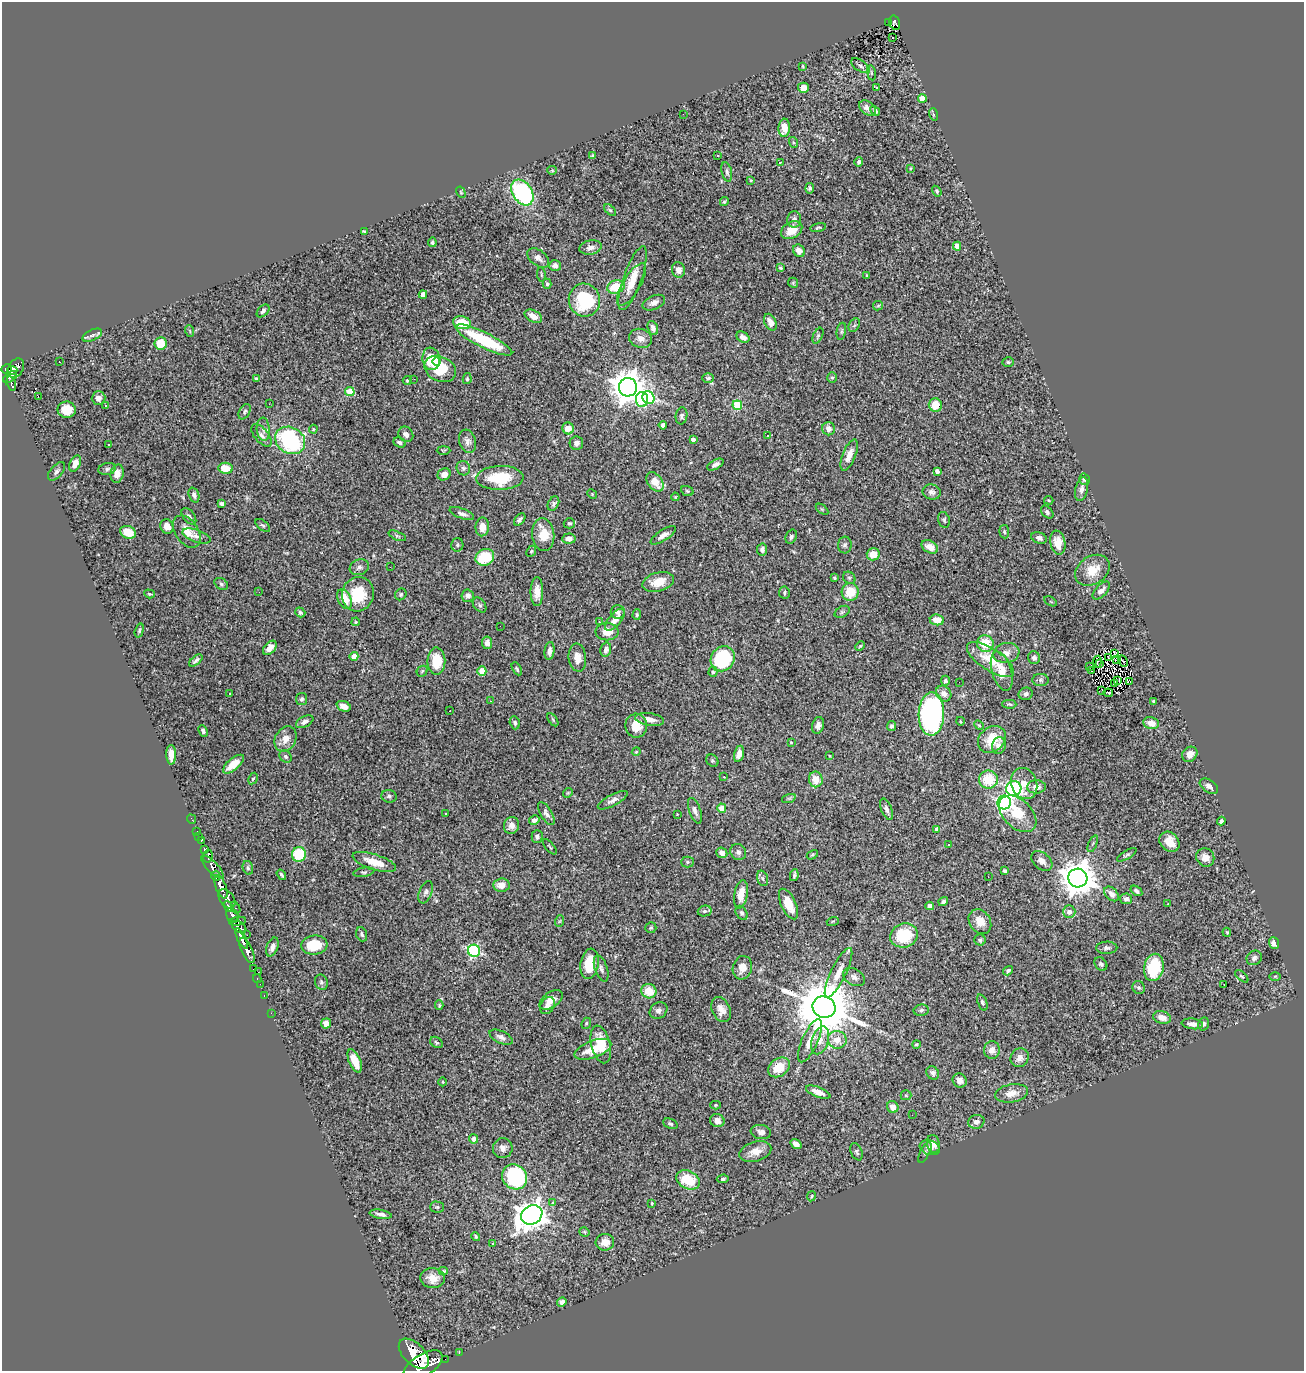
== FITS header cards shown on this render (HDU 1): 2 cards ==
NAXIS1  =                 1302
NAXIS2  =                 1369

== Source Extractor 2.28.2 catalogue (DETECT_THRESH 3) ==
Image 1302 x 1369 px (HDU 1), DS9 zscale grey, 1 PNG px = 1 image px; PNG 1306 x 1373 px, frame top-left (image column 1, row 1369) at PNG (2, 2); each listed source drawn as its Kron ellipse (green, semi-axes under 4 px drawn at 4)
Background 1.35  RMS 0.03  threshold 0.0892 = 3 sigma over >= 5 px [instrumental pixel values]
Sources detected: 438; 3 with non-positive FLUX_AUTO (blend fragments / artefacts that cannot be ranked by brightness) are neither listed nor drawn; the other 435 listed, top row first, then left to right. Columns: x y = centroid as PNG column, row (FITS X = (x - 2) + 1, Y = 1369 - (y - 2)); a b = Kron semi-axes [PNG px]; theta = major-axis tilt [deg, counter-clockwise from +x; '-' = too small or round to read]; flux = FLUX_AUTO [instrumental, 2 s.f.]
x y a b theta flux
889 22 2 2 - 11
895 23 7 5 -73 190
893 37 3 2 - 8.3
803 66 3 2 - 1.8
860 66 10 5 -33 6
871 73 7 4 -81 3.1
876 87 4 2 - 1.1
803 88 5 5 - 19
922 98 4 4 - 35
867 108 9 6 -41 11
875 111 6 4 -48 4.9
683 114 3 2 - 2.7
933 114 6 4 -72 2.6
784 128 9 6 87 32
793 142 5 3 - 2.3
717 155 3 2 - 2.8
593 156 4 3 - 2.7
780 162 3 2 - 2.7
859 162 5 4 - 3.9
910 168 3 3 - 1.6
552 170 5 4 - 2.2
727 172 10 5 -77 5.4
751 180 4 3 - 2.1
810 188 5 4 - 3.7
937 191 6 4 -56 2.9
461 192 6 4 -59 2.3
522 192 14 9 -57 280
724 202 4 4 - 2.9
610 210 7 4 -44 3.5
794 219 8 7 - 8.4
818 228 8 4 11 2.9
792 230 11 8 29 27
364 231 4 3 - 2.9
432 242 4 3 - 3.6
957 246 4 4 - 22
590 247 11 7 10 11
799 251 6 5 - 11
538 258 12 7 -38 9.5
555 266 6 5 - 9.5
780 268 4 3 - 3.3
678 270 8 6 -76 12
541 274 7 2 -82 2.2
867 275 4 3 - 1.9
633 278 34 9 70 36
793 283 5 4 - 2.6
547 284 5 4 - 3.3
631 285 24 8 59 25
616 287 9 6 15 67
423 294 4 4 - 20
584 300 16 15 - 130
654 303 12 7 23 11
878 306 5 4 - 2.9
263 311 7 5 47 5.3
533 316 9 6 -27 17
770 322 9 5 -64 13
462 323 9 6 -12 55
854 325 7 5 57 3.7
653 328 7 5 -68 8
190 331 6 3 -71 2.4
841 331 9 4 80 3.9
92 335 10 5 25 6.7
818 336 8 4 65 4.3
743 337 7 5 -33 12
641 338 12 9 -20 15
484 340 31 7 -26 130
160 343 6 6 - 49
431 359 11 9 -80 68
437 361 4 3 - 17
59 362 3 2 - 1.7
1008 362 5 4 - 3.2
16 368 10 7 60 620
7 369 5 4 - 420
440 369 16 12 -26 85
12 371 5 4 - 340
10 377 8 5 38 370
708 378 6 4 2 4.7
832 378 5 5 - 3.1
256 379 3 3 - 3.1
414 379 3 2 - 2.2
467 379 5 4 - 3.2
407 380 5 4 - 3.3
11 383 7 4 -71 250
628 387 9 9 - 3900
350 392 5 4 - 64
38 397 3 2 - 24
98 398 7 6 - 7.8
648 398 6 5 - 280
642 399 7 6 - 100
269 404 2 2 - 1.6
105 405 3 3 - 3.9
737 405 5 4 - 92
935 405 7 6 - 32
67 410 9 8 - 39
245 412 8 5 60 4.1
681 416 8 6 82 5.5
663 425 4 4 - 7.2
568 428 6 5 - 21
263 429 11 6 -86 9.3
313 429 4 3 - 2
829 429 6 6 - 12
406 434 8 7 - 8.3
262 435 13 7 -50 9.9
767 436 3 3 - 3.3
693 439 4 3 - 8.3
290 440 16 13 -30 240
467 441 12 8 -74 10
400 442 6 4 -22 6.6
576 443 7 6 - 7.5
108 445 4 2 - 2.4
443 450 7 3 0 2.2
849 455 17 6 68 19
75 463 8 5 66 17
715 465 9 4 29 8.5
225 468 7 5 -8 37
463 468 7 6 - 5.2
107 469 9 6 11 5.1
57 471 11 6 48 5.8
937 471 4 4 - 8.5
117 474 9 6 77 14
444 474 7 6 - 13
500 478 23 12 2 88
1084 479 6 5 - 4.5
655 482 11 7 -52 28
1082 489 12 6 77 9.8
687 491 6 4 -22 3.1
932 492 9 7 -10 7.6
592 494 5 4 - 2.3
194 495 8 5 -70 6.5
675 497 4 4 - 1.7
1049 500 5 3 - 2
222 504 4 3 - 4.3
553 504 8 5 63 4.7
822 509 7 3 -37 2.3
1047 512 7 5 -48 4.6
462 514 13 5 -20 8.3
189 516 10 5 -54 7
520 519 7 4 49 6.3
944 520 8 5 -76 4.1
569 523 6 5 - 3.9
263 525 8 4 -40 3.8
167 526 7 6 - 14
482 527 9 6 88 21
128 532 8 6 -22 35
187 532 18 11 -55 30
1004 532 7 5 -84 3.4
543 534 16 11 -83 42
663 535 14 5 33 12
196 536 15 6 -19 9
397 536 9 3 -22 3.1
791 537 7 5 65 4.6
569 538 7 5 6 13
1039 538 8 5 -22 8.3
1058 543 12 7 -79 25
457 545 6 6 - 4.2
845 545 8 7 - 5.3
930 547 9 6 -30 19
762 549 6 5 - 7.5
531 551 6 4 66 2.3
873 554 6 6 - 26
485 557 9 8 - 68
359 567 10 7 20 8.1
390 567 2 2 - 2.7
1092 570 19 14 34 41
834 578 3 3 - 2.5
849 578 7 5 -43 4.7
658 582 16 9 15 32
221 584 7 5 -34 4.1
537 591 14 6 90 19
1101 591 11 5 46 11
259 592 3 2 - 2.3
850 592 9 8 - 46
784 593 6 5 - 3.6
149 594 5 4 - 2.4
358 594 17 16 - 74
401 594 6 5 - 3.3
468 596 6 6 - 8.7
344 599 10 6 -67 34
1050 601 7 4 -31 2.9
480 605 8 5 -53 4.3
300 612 5 4 - 4.6
618 612 7 7 - 5.3
842 612 8 5 30 3.8
637 615 5 4 - 2.8
615 620 13 6 50 16
937 620 7 5 -7 24
356 622 4 3 - 2.1
600 622 3 3 - 2
500 626 2 2 - 3.2
139 630 7 4 73 3.3
607 632 11 8 0 25
487 643 6 5 - 8.7
985 644 8 8 - 53
860 646 5 3 - 2.1
270 648 8 5 48 13
606 650 7 5 76 10
550 651 9 5 83 11
1006 653 13 10 10 15
1115 653 3 2 - 3.6
354 656 4 4 - 23
577 658 14 8 -84 20
1034 658 6 6 - 6.1
1108 658 3 2 - 2.3
723 659 13 11 53 120
1116 659 4 2 - 0.89
196 660 8 3 39 5
990 660 27 11 -34 51
436 661 13 9 -89 54
1123 661 6 2 -63 0.65
1097 662 6 2 83 1.3
1100 664 3 2 - 2.6
1090 667 3 2 - 1.8
517 669 7 4 -61 3.8
1091 670 3 3 - 8.6
422 671 6 5 - 3.2
482 671 5 4 - 51
1002 671 20 10 -73 32
713 672 5 4 - 3.1
1040 680 8 6 -1 5
1118 680 4 2 - 3.8
945 681 5 4 - 3.7
1130 681 2 2 - 2.8
959 682 2 2 - 2.8
1115 684 3 2 - 1.2
1102 690 3 2 - 1.7
230 693 3 3 - 4.9
944 693 8 7 - 12
1108 693 4 2 - 0.24
1026 694 7 6 - 6.3
302 699 6 5 - 4.2
490 701 3 2 - 2
1153 701 3 3 - 2.5
1009 704 7 4 -2 3.4
344 706 7 5 -22 15
449 711 2 2 - 1.1
931 714 21 13 88 510
649 719 14 6 -9 18
553 720 7 3 -55 2.9
960 721 4 3 - 1.5
305 722 9 5 27 7.8
515 723 6 5 - 4.6
1151 723 8 6 -14 19
818 725 8 5 73 8.3
979 725 5 4 - 2.3
636 726 12 11 - 31
892 726 5 4 - 4.2
203 731 6 4 -65 4.6
286 739 13 10 61 18
992 739 15 12 41 49
791 742 4 3 - 1.7
999 746 8 6 79 13
636 752 4 3 - 1.9
739 754 8 5 75 12
1190 754 8 7 - 15
171 755 10 5 -89 21
285 756 7 5 -45 4.6
830 756 3 3 - 2.1
712 761 7 5 -46 3.3
233 764 13 5 41 31
724 777 3 2 - 5.6
253 779 6 4 61 3.3
816 779 8 7 - 30
988 780 9 9 - 57
1024 783 16 13 -69 26
1209 786 10 6 -34 9.3
1036 787 9 6 1 13
1014 789 8 7 - 350
568 793 5 4 - 2.5
389 796 7 6 - 5.1
789 798 7 4 18 3.1
613 800 16 5 28 10
1004 802 7 7 - 530
722 808 4 4 - 33
886 809 11 5 -69 7.9
695 811 13 5 -69 9.5
446 814 3 3 - 6.6
546 814 13 5 -59 8.1
677 814 3 2 - 1.2
1018 814 22 14 -43 54
191 819 5 2 - 20
534 820 5 4 - 7.6
1221 821 4 3 - 8.6
511 826 8 7 - 12
937 829 4 4 - 11
197 831 2 2 - 10
199 836 2 2 - 9.6
537 836 6 5 - 6
201 840 4 3 - 77
1169 842 11 9 -45 29
1093 844 9 3 69 2.5
949 845 3 2 - 2.6
550 847 9 3 -50 2.5
204 849 4 3 - 170
738 852 8 7 - 6.3
722 853 6 5 - 8.9
299 854 7 7 - 87
812 855 6 3 31 2.4
1127 855 11 4 30 4.1
208 856 7 4 81 320
1205 857 9 8 - 19
1042 861 12 8 -40 12
374 862 23 8 -18 36
687 862 6 5 - 3.2
212 867 15 5 -46 1200
248 868 7 5 -76 3.6
1005 871 4 3 - 5.6
364 872 10 4 10 4
281 875 6 3 -56 4
794 875 6 3 80 4
216 876 5 3 - 390
988 877 2 2 - 1.2
762 878 8 5 -72 4.2
1078 878 9 9 - 4600
501 885 8 6 5 22
221 887 12 5 -70 2300
1136 891 6 4 -36 5.5
426 892 12 6 69 6.5
741 894 14 6 80 26
1111 894 8 6 -44 12
227 899 11 7 -54 1200
1126 899 6 5 - 7.6
943 902 5 4 - 4.7
788 904 16 7 -65 36
1168 904 3 3 - 4.8
228 906 5 3 - 400
930 906 4 4 - 11
235 908 6 3 -63 180
705 911 7 5 14 4.1
1069 912 6 6 - 11
742 913 8 5 -57 4.5
232 915 8 5 -60 820
238 921 8 3 10 510
560 921 6 3 70 2.4
833 921 6 4 18 2.4
980 922 13 10 -55 26
239 927 8 5 -35 520
651 928 5 5 - 3.4
1227 932 4 3 - 2
362 934 7 5 -69 5.1
247 935 2 2 - 14
904 935 14 12 19 84
242 938 11 3 -65 1400
980 940 5 5 - 4.3
1274 943 6 5 - 10
314 945 13 9 6 51
272 947 10 5 70 10
1107 948 11 6 1 6.3
247 950 13 5 -65 1600
474 951 6 6 - 300
1254 958 8 7 - 7.7
590 964 15 9 81 46
1101 964 7 5 -47 5
1154 967 14 9 77 95
601 968 14 6 -71 6.6
742 968 12 9 73 19
253 969 3 2 - 31
1008 971 5 4 - 5
258 972 2 2 - 12
838 973 27 7 64 27
1242 976 8 4 -39 3.2
1275 976 6 4 0 2.2
854 977 12 8 -31 11
257 979 4 3 - 31
321 982 8 6 -68 4.5
260 984 4 2 - 10
1224 984 3 2 - 3.2
1139 987 6 6 - 3.4
649 991 8 7 - 35
264 995 3 2 - 26
551 1000 13 7 36 21
982 1002 8 4 -70 3.9
439 1005 5 4 - 2.5
547 1006 9 6 59 9
824 1007 11 10 - 16000
659 1010 9 7 39 7.4
721 1010 13 9 -65 17
921 1010 7 5 10 5.1
271 1013 2 2 - 15
1162 1018 9 6 -15 17
326 1023 5 5 - 14
586 1023 6 4 67 3
1192 1024 11 5 -7 11
1203 1024 7 5 75 5.7
501 1037 12 6 -25 8.6
820 1040 14 8 72 16
837 1040 9 9 - 23
810 1041 23 8 65 22
436 1042 7 5 -36 3.6
601 1044 19 9 -76 52
916 1044 4 4 - 2.4
593 1049 19 8 20 36
992 1050 9 8 - 13
1020 1058 10 8 56 13
355 1061 12 5 -67 32
779 1067 12 8 36 43
933 1073 7 6 - 5.4
960 1081 7 6 - 12
443 1082 4 3 - 1.5
818 1092 13 5 -21 16
1012 1093 17 9 10 23
906 1095 5 5 - 2.5
716 1105 5 4 - 2.5
893 1107 6 5 - 14
912 1115 2 2 - 2.5
717 1121 7 6 - 14
976 1122 8 7 - 11
670 1124 7 5 -23 4.5
761 1132 10 7 -8 8.9
474 1139 4 4 - 12
796 1144 6 4 -36 9.9
933 1144 9 6 -78 16
503 1148 10 10 - 11
930 1148 10 7 -20 11
755 1152 16 10 17 22
857 1152 9 5 -67 4.6
925 1152 11 4 63 4
515 1177 13 12 - 210
723 1179 6 4 7 3.3
688 1180 12 8 -27 70
811 1196 5 2 - 1.9
552 1202 3 3 - 19
652 1203 3 2 - 2.1
437 1207 7 5 -1 3.5
381 1214 11 4 -10 8.7
532 1215 11 9 31 2600
584 1232 5 4 - 2.5
476 1236 4 3 - 2.8
605 1242 9 8 - 21
493 1244 3 3 - 1.9
443 1271 4 3 - 2.9
433 1278 12 10 -6 21
562 1302 5 4 - 9.3
459 1353 3 2 - 21
414 1354 18 10 -45 5300
445 1359 2 2 - 14
423 1365 22 11 32 5400
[3 non-positive-flux detections neither listed nor drawn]